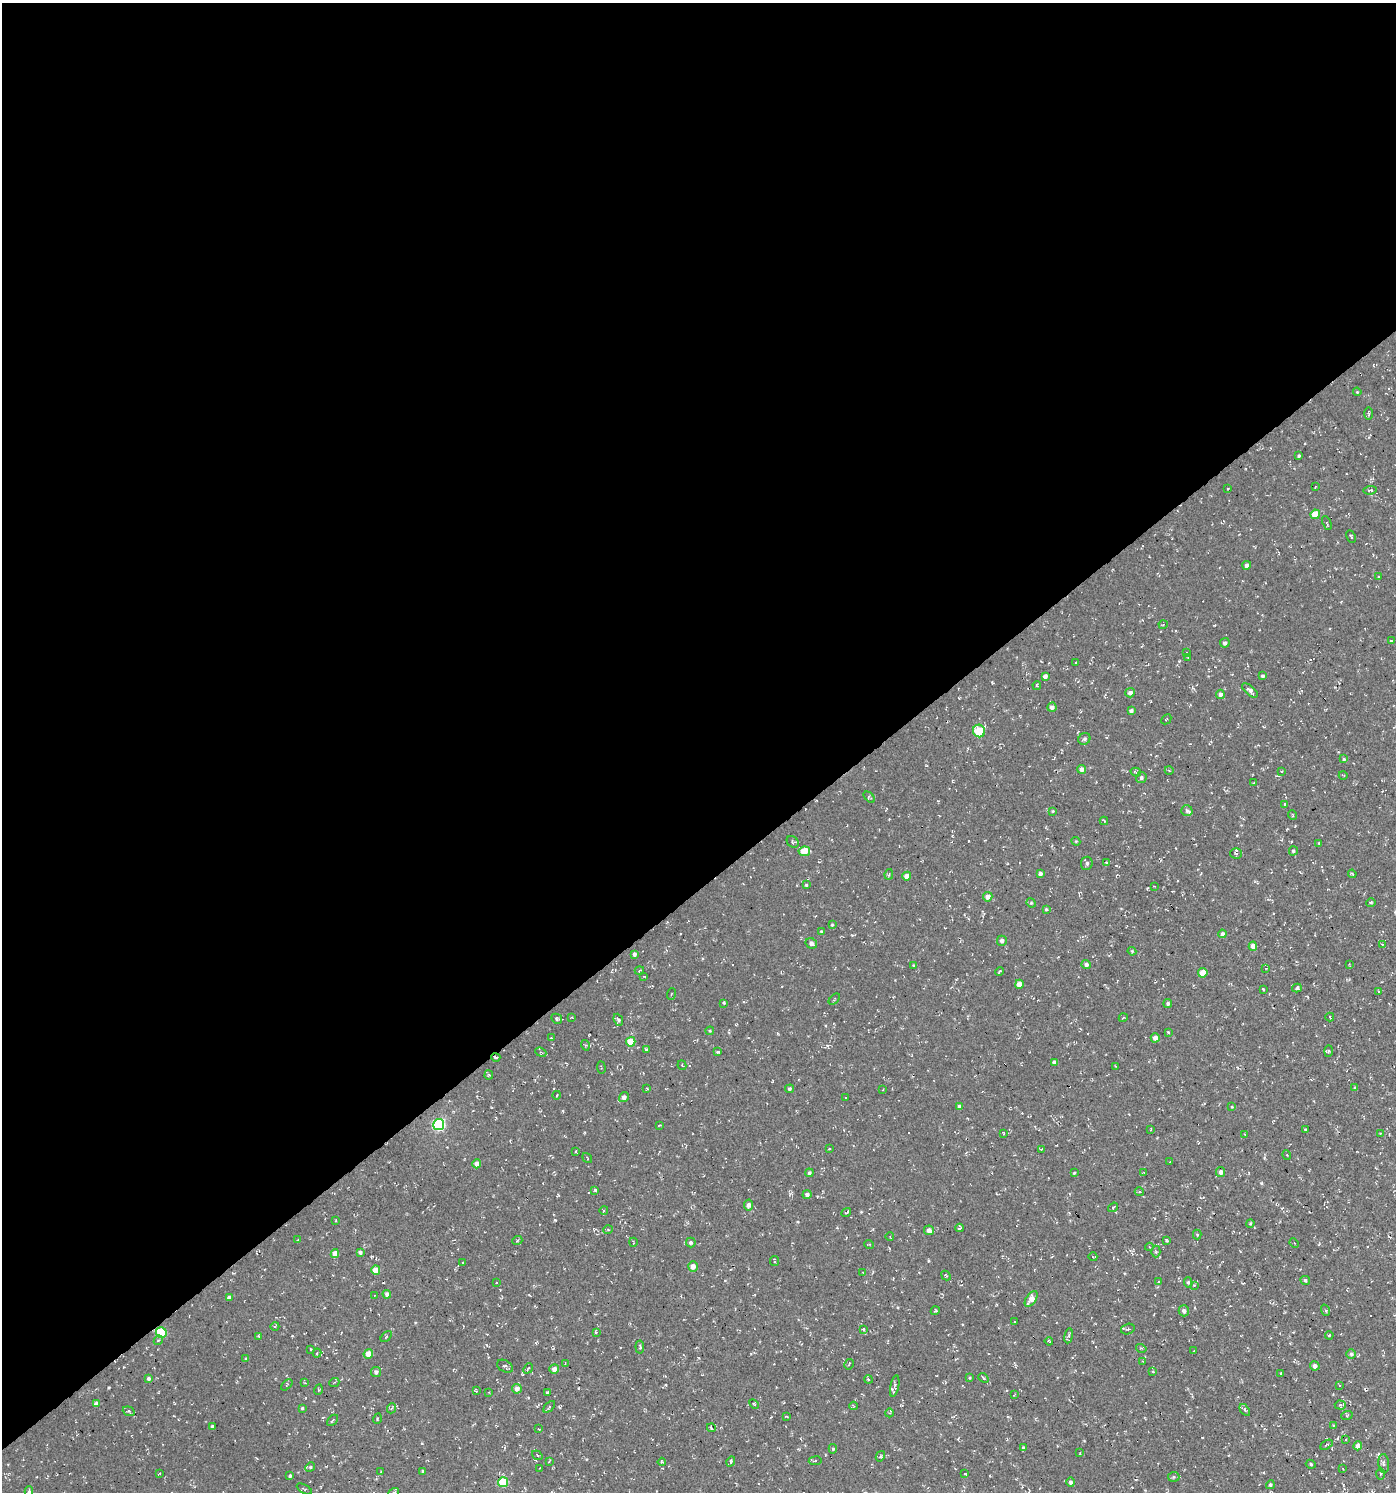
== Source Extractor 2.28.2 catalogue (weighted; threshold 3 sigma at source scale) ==
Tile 2 of 4 x 4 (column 2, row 1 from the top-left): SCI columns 1586-2979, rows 4469-5958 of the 5894 x 5958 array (HDU 1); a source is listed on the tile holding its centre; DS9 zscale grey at full resolution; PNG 1398 x 1494 px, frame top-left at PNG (2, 3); each listed source drawn as its Kron ellipse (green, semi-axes under 4 px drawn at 4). Shown black and unused: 60% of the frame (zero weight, under 3 of 4 exposures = <1% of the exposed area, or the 3 px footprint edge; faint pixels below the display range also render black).
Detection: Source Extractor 2.28.2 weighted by HDU 2 'WHT'; one run over the whole footprint, this tile lists its part. Background -0.0373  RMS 0.0053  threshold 0.0238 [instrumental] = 3 sigma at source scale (4.5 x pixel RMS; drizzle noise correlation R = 1.50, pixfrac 1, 0.0396/0.0396 arcsec/px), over >= 5 px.
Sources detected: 291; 16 cosmic-ray / hot-pixel residue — neither listed nor drawn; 5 inside a brighter listed object's ellipse — not listed separately; the other 270 listed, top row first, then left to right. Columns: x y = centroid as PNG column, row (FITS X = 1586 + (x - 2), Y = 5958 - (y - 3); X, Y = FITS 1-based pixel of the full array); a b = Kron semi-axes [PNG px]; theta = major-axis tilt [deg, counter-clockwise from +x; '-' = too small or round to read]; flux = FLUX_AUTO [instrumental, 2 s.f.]
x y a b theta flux
1357 392 4 3 - 0.48
1369 414 6 3 90 0.66
1299 456 3 3 - 0.88
1315 487 4 2 - 0.33
1228 488 4 2 - 0.37
1370 490 7 4 7 1.1
1315 514 5 4 - 8.7
1327 523 7 3 -67 0.65
1351 537 6 3 -63 0.61
1247 565 4 4 - 1.4
1378 577 3 3 - 0.44
1163 625 5 3 - 0.49
1391 641 3 3 - 0.44
1225 643 5 4 - 1.6
1187 652 3 2 - 0.35
1188 657 4 2 - 0.35
1076 663 3 2 - 0.52
1045 676 4 4 - 2
1263 676 4 3 - 1.3
1037 685 4 3 - 0.61
1250 690 9 4 -40 1.9
1130 693 5 4 - 2
1220 694 4 4 - 2
1052 707 4 4 - 2.2
1131 711 4 4 - 1.2
1166 719 6 2 45 0.36
979 731 6 6 - 18
1084 739 6 5 - 1.3
1344 759 4 4 - 0.86
1081 769 4 4 - 2.8
1169 770 4 3 - 0.4
1282 771 3 2 - 0.37
1136 772 5 3 - 0.81
1343 775 4 2 - 0.37
1141 777 5 5 - 1.3
1254 783 3 2 - 0.36
869 797 7 4 -45 0.78
1284 804 3 3 - 2.2
1053 811 4 4 - 0.49
1187 811 5 5 - 1.2
1292 815 5 3 - 0.5
1104 821 4 2 - 0.5
1076 841 4 4 - 0.56
793 842 6 5 - 0.89
1319 843 4 3 - 0.63
804 851 6 4 9 12
1293 851 4 4 - 0.85
1236 853 6 5 - 0.94
1087 863 6 6 - 1.3
1106 863 3 3 - 0.9
1040 873 4 3 - 1.5
889 874 5 4 - 0.59
1352 874 4 3 - 0.59
907 876 4 4 - 4.7
806 885 4 4 - 0.65
1154 886 3 2 - 0.37
988 897 5 4 - 3.5
1371 902 5 3 - 0.58
1031 903 5 4 - 0.64
1046 909 3 3 - 0.66
832 925 4 4 - 0.61
821 931 3 3 - 0.5
1222 934 4 4 - 1.9
1002 941 5 5 - 1.7
811 943 6 5 - 1.6
1382 944 4 3 - 0.56
1253 946 4 4 - 3.9
1132 951 4 3 - 0.59
634 954 4 3 - 1.7
1349 964 3 2 - 0.33
913 965 4 2 - 0.43
1086 965 5 4 - 1.8
1266 968 4 2 - 0.39
639 970 5 2 - 0.45
999 971 5 2 - 0.77
1203 973 5 4 - 7.6
644 976 4 2 - 0.36
1019 984 4 4 - 4.4
1297 988 5 4 - 1.1
1263 989 3 3 - 0.44
1379 991 3 3 - 0.39
671 994 6 3 69 0.54
834 999 7 2 47 0.53
724 1003 4 3 - 0.65
1168 1003 4 4 - 1
572 1017 3 3 - 0.41
1330 1017 4 2 - 0.38
1123 1018 4 3 - 0.57
557 1019 6 4 -29 0.94
618 1020 6 4 -67 0.86
710 1031 4 4 - 0.53
1168 1032 4 3 - 0.71
551 1038 3 2 - 0.89
1155 1038 4 4 - 2.5
631 1042 5 4 - 11
585 1045 5 3 - 0.51
646 1050 4 3 - 0.73
1328 1051 6 4 87 0.77
541 1052 6 4 -23 0.79
718 1052 4 3 - 0.81
496 1057 5 4 - 0.85
1054 1062 4 3 - 1.5
682 1065 5 3 - 0.45
1115 1066 4 2 - 0.4
601 1068 6 2 -85 0.48
489 1075 4 4 - 0.62
1355 1088 4 4 - 0.7
647 1089 4 3 - 0.53
789 1089 4 4 - 1
883 1090 3 2 - 0.37
557 1095 4 3 - 0.4
624 1097 5 4 - 1.9
845 1097 3 2 - 0.5
959 1107 4 4 - 1.4
1232 1107 4 3 - 0.5
439 1125 5 5 - 67
659 1125 3 2 - 0.4
1151 1129 3 2 - 0.38
1305 1129 4 2 - 0.38
1003 1133 4 2 - 0.37
1244 1134 3 2 - 0.36
1380 1134 3 2 - 0.69
830 1149 4 3 - 0.44
1041 1149 4 2 - 0.36
576 1152 4 4 - 0.64
1287 1155 5 3 - 0.47
587 1158 5 3 - 0.47
1170 1162 3 2 - 0.33
477 1164 4 4 - 3.8
1221 1172 5 4 - 2.2
809 1173 4 3 - 1.2
1074 1173 3 3 - 0.52
1144 1173 4 2 - 0.38
595 1190 4 3 - 1.3
1139 1192 4 4 - 0.64
807 1195 4 4 - 1.8
749 1205 5 4 - 2.2
1113 1207 5 3 - 0.52
604 1210 4 3 - 0.49
846 1212 5 3 - 0.7
336 1220 3 2 - 0.37
1250 1223 4 3 - 0.66
959 1228 4 3 - 0.77
608 1230 5 3 - 0.42
929 1230 5 4 - 2.7
1197 1235 5 4 - 0.64
890 1237 4 3 - 0.37
297 1240 3 2 - 0.34
1166 1240 3 3 - 0.75
517 1241 5 3 - 0.44
633 1242 4 2 - 0.39
691 1242 5 5 - 1.1
1294 1243 5 3 - 0.53
869 1244 5 3 - 0.47
1149 1247 4 4 - 0.54
360 1252 4 4 - 1.4
1156 1252 6 4 -89 0.87
335 1253 4 4 - 4
1093 1257 4 3 - 0.4
774 1261 5 4 - 0.78
463 1262 4 2 - 0.44
693 1266 5 5 - 3.1
376 1270 4 4 - 6.4
863 1273 3 2 - 0.34
946 1276 5 3 - 0.77
1305 1280 5 4 - 1.1
1159 1281 4 3 - 0.43
1188 1282 5 4 - 0.74
496 1283 3 2 - 0.88
1194 1285 4 4 - 0.47
387 1294 4 4 - 2.4
374 1296 3 2 - 0.36
229 1298 4 3 - 1.9
1031 1299 9 5 56 5.3
1325 1310 6 4 -70 0.7
935 1311 4 3 - 0.55
1184 1311 5 5 - 2
1015 1322 2 2 - 0.4
275 1326 4 3 - 0.44
864 1329 4 4 - 0.62
1128 1329 7 5 16 1.1
161 1332 5 5 - 28
596 1332 3 3 - 0.76
1329 1335 4 3 - 0.48
259 1336 4 4 - 0.86
1069 1336 7 4 81 0.98
386 1337 7 3 47 0.66
158 1340 5 4 - 0.87
1049 1341 4 3 - 0.61
640 1347 6 4 -84 0.84
1141 1348 5 3 - 0.52
310 1349 3 2 - 0.54
1194 1351 3 2 - 0.54
317 1353 4 4 - 0.63
368 1354 5 4 - 6.3
1351 1354 5 4 - 1.3
246 1359 4 3 - 0.52
1143 1361 3 3 - 0.38
565 1363 3 3 - 0.39
849 1364 5 2 - 0.48
505 1366 8 5 -30 1.2
1315 1366 5 4 - 1.9
528 1368 5 3 - 0.71
554 1369 5 4 - 3
376 1372 5 5 - 1.7
1153 1372 4 3 - 0.34
1281 1373 3 2 - 0.46
970 1378 4 3 - 0.55
983 1378 6 3 -41 0.85
149 1379 4 4 - 1.5
868 1379 4 3 - 0.67
305 1383 4 3 - 0.46
334 1383 5 3 - 0.5
287 1385 7 2 45 0.42
1340 1385 3 2 - 0.75
895 1386 11 4 79 1.2
517 1389 5 4 - 3.1
318 1390 5 3 - 0.52
476 1391 4 3 - 0.6
489 1392 3 2 - 0.39
547 1392 3 3 - 0.67
1014 1394 3 2 - 0.4
96 1404 4 4 - 2.8
754 1404 6 3 -44 0.59
1340 1405 5 4 - 0.9
853 1406 4 3 - 0.56
549 1407 7 3 45 0.65
302 1408 3 3 - 0.61
392 1408 5 3 - 0.49
1245 1410 6 3 -53 0.8
129 1411 6 4 -21 0.85
889 1413 4 4 - 0.6
1347 1415 6 3 20 0.64
786 1416 4 2 - 0.41
377 1419 5 3 - 0.49
333 1420 6 3 44 0.73
1333 1425 4 3 - 0.54
212 1426 3 3 - 0.98
711 1428 4 2 - 0.85
538 1429 3 2 - 0.55
1346 1439 2 2 - 0.45
1326 1445 7 3 29 0.58
1358 1446 4 4 - 3.9
1023 1448 4 3 - 1.1
833 1449 5 4 - 0.78
1080 1453 3 2 - 0.39
537 1455 5 3 - 0.51
880 1456 5 4 - 0.69
549 1461 4 3 - 0.56
815 1461 6 3 8 0.66
662 1462 4 4 - 0.81
731 1462 5 3 - 1
1311 1464 5 4 - 0.68
1384 1464 9 5 -84 1.5
310 1467 5 4 - 0.69
540 1468 3 3 - 0.32
1343 1469 3 3 - 0.34
423 1471 4 3 - 0.97
381 1472 4 2 - 0.32
159 1474 4 2 - 0.42
965 1474 4 2 - 0.44
1381 1474 6 4 90 0.99
290 1476 4 3 - 0.91
1174 1477 6 5 - 0.81
503 1482 5 5 - 19
1071 1482 4 4 - 1.4
1270 1485 5 4 - 1
304 1489 8 4 -28 0.77
29 1492 5 4 - 1
394 1492 5 3 - 0.57
Overlapping masked pixels (flux is a lower limit): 2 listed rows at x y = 496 1057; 161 1332
Isophote crosses this tile's border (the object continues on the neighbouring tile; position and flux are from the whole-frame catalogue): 2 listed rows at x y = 29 1492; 394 1492
Unlisted compact peaks at least as high as the median listed source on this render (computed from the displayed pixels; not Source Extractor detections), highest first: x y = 1261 1183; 109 1387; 422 1443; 992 682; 1179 661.